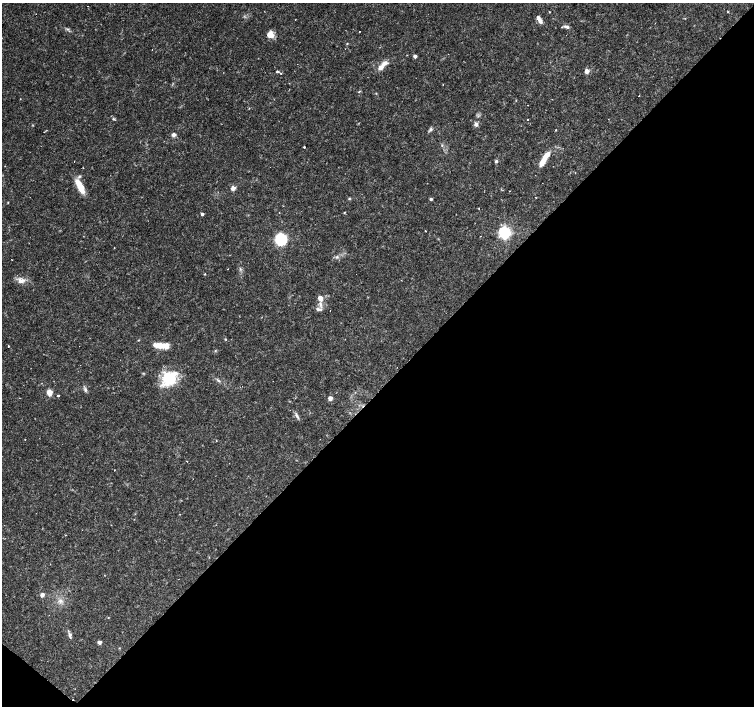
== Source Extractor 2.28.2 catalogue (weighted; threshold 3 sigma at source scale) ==
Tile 15 of 4 x 4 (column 3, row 4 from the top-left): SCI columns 3007-4509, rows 229-1636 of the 6011 x 6021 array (HDU 1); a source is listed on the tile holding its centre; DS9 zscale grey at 2 x 2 block average (1 PNG px = mean of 2 x 2 image px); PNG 756 x 708 px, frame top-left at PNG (2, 3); no overlay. Shown black and unused: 46% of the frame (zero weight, under 2 of 3 exposures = <1% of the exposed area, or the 3 px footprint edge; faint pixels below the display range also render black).
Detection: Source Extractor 2.28.2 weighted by HDU 2 'WHT'; one run over the whole footprint, this tile lists its part. Background 0.032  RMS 0.0033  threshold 0.0146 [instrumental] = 3 sigma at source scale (4.5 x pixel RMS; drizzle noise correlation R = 1.50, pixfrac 1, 0.0396/0.0396 arcsec/px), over >= 5 px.
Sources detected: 87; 1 too faint to see at this stretch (2 x 2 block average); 7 cosmic-ray / hot-pixel residue — not listed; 7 inside a brighter listed object's ellipse — not listed separately; the other 72 listed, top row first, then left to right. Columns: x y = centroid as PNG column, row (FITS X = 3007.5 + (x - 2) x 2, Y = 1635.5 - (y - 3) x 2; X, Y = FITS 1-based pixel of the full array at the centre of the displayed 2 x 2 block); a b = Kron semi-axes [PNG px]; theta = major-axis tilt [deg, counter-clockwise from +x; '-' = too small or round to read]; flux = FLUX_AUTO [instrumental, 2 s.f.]
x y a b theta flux
88 6 2 2 - 1.4
549 12 2 2 - 0.5
728 12 3 2 - 0.51
685 18 3 2 - 0.41
540 21 6 4 -70 3.4
567 27 7 4 -17 2.6
68 29 4 2 - 0.94
359 31 2 2 - 0.61
270 35 7 7 - 7.4
347 43 3 2 - 0.54
152 50 2 2 - 0.94
415 56 3 3 - 2.9
380 67 8 5 42 4.7
277 71 4 2 - 1.4
587 71 3 2 - 12
289 83 2 2 - 0.33
443 84 2 2 - 0.58
359 91 4 2 - 0.59
376 93 3 2 - 0.45
639 96 2 2 - 1.8
527 105 2 2 - 1.1
114 119 5 3 - 0.94
528 119 2 2 - 1.2
476 124 6 5 - 2.3
430 129 6 4 76 1.6
555 130 2 2 - 0.83
174 135 4 3 - 3.4
442 145 3 3 - 0.73
304 147 2 2 - 1.7
544 159 19 5 59 13
496 161 4 4 - 1.4
79 185 16 7 -61 13
233 188 3 2 - 12
349 199 4 3 - 0.83
431 199 3 3 - 1.4
8 202 3 3 - 0.47
479 208 2 2 - 0.43
344 213 4 2 - 0.54
202 214 2 2 - 2.4
426 231 2 2 - 0.32
504 233 4 4 - 190
281 239 5 5 - 120
114 248 2 2 - 0.37
336 257 4 3 - 1.2
12 260 2 2 - 0.31
227 269 2 2 - 4.5
240 269 5 2 - 0.94
205 274 2 2 - 1.4
21 280 11 8 -9 5.8
320 298 8 6 -68 4.5
319 309 9 4 -4 2.2
225 339 3 3 - 0.53
345 339 2 2 - 0.21
158 345 13 6 -12 9.1
9 346 2 2 - 2
215 351 3 3 - 0.67
169 378 20 16 44 27
218 380 7 3 -37 1.4
85 390 6 4 -72 1.8
49 392 3 3 - 13
58 396 2 2 - 1.9
330 398 4 3 - 3.9
297 416 9 4 -62 2.3
25 439 2 2 - 0.3
216 441 2 2 - 0.42
114 470 2 2 - 0.42
42 595 4 3 - 3.6
60 601 6 6 - 3.3
108 618 3 2 - 0.38
70 635 9 4 -74 2.3
99 642 3 3 - 3
119 648 3 2 - 0.38
Diffuse or blended objects may show on this block-average render without a row.